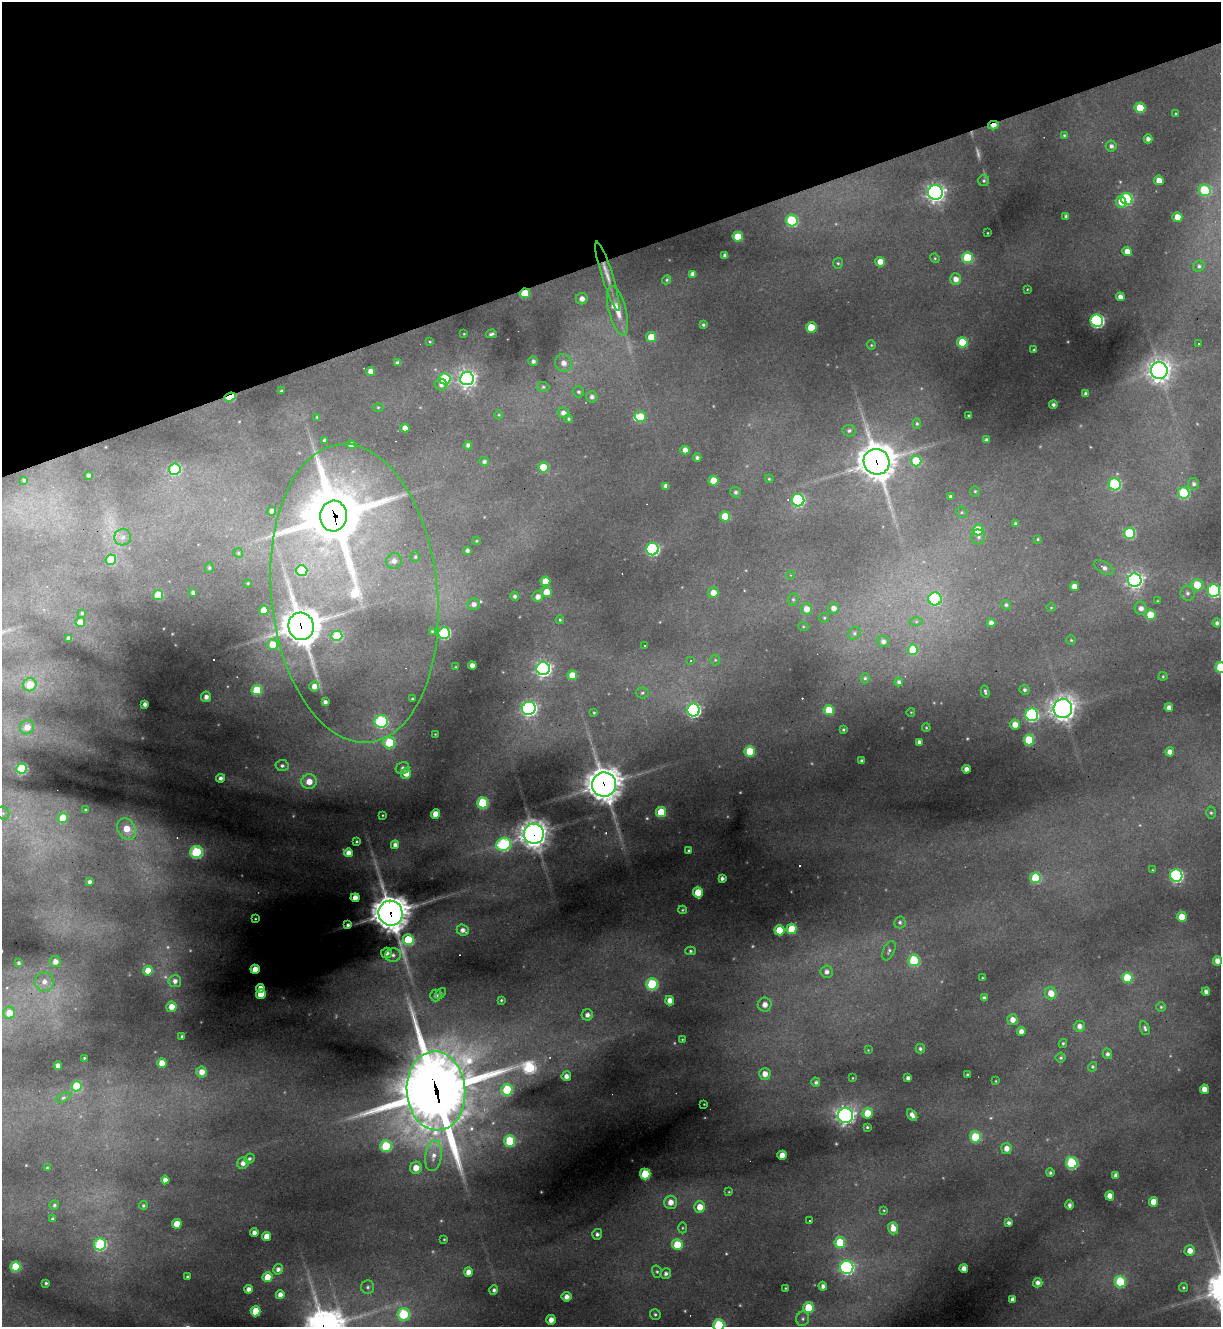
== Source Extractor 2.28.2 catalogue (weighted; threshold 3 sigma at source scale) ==
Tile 3 of 4 x 4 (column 3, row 1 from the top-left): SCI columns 2703-3921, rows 3975-5299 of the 5283 x 5299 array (HDU 1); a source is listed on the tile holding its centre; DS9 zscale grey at full resolution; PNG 1223 x 1329 px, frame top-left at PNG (2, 2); each listed source drawn as its Kron ellipse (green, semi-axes under 4 px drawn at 4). Shown black and unused: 19% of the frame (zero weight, under 3 of 4 exposures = <1% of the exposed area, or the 3 px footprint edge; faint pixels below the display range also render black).
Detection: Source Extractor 2.28.2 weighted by HDU 2 'WHT'; one run over the whole footprint, this tile lists its part. Background 0.287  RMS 0.011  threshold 0.0512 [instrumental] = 3 sigma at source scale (4.5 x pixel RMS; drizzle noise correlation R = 1.50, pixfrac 1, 0.05/0.05 arcsec/px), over >= 5 px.
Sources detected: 398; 12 too faint to see at this stretch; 1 inside a brighter object's white glare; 11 cosmic-ray / hot-pixel residue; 2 long thin detections or spike segments (spike, bleed or trail) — neither listed nor drawn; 5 inside a brighter listed object's ellipse — not listed separately; the other 367 listed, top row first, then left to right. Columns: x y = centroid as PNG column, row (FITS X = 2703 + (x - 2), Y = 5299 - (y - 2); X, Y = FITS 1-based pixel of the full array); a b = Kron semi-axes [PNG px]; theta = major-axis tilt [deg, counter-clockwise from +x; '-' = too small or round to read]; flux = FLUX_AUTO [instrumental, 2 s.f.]
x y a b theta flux
1140 108 5 5 - 37
1176 114 4 4 - 1.5
993 125 5 4 - 9
1064 135 4 4 - 1.4
1148 139 4 4 - 4.9
1111 146 5 5 - 4.1
1159 180 5 4 - 12
984 181 5 5 - 2.1
1205 190 6 5 - 78
935 193 7 7 - 550
1127 199 6 5 - 110
1121 202 6 5 - 12
1066 216 4 3 - 2.8
1177 217 5 5 - 17
792 220 6 5 - 86
987 233 3 2 - 0.78
738 237 5 5 - 32
1127 251 5 4 - 12
725 256 4 4 - 5.3
935 258 5 4 - 1.3
967 258 5 5 - 62
880 262 5 5 - 15
838 263 5 4 - 1.8
1199 266 6 5 - 2.8
693 274 4 4 - 6
607 276 36 5 -73 14
955 279 6 5 - 9.1
667 280 5 4 - 1.6
1027 289 3 2 - 0.81
525 293 5 5 - 37
1120 297 4 4 - 7
582 299 6 5 - 7.4
618 311 25 8 -76 20
1097 321 6 6 - 230
703 325 3 3 - 2
811 328 5 5 - 33
464 334 3 2 - 0.73
491 334 5 3 - 2.5
651 337 5 5 - 27
430 342 3 3 - 1.1
962 342 5 5 - 49
1198 344 3 3 - 3
871 345 4 4 - 1.4
1034 350 3 3 - 1.7
533 361 5 4 - 3.9
398 363 4 4 - 4.7
563 363 9 8 - 10
370 371 4 4 - 9.2
1159 371 8 8 - 840
467 378 7 7 - 540
445 379 6 5 - 65
441 385 6 6 - 5
543 387 6 5 - 2.2
281 391 3 3 - 1.5
578 392 6 5 - 2.6
1086 394 4 4 - 3.6
230 397 6 3 21 65
592 397 6 5 - 4.4
1053 405 4 4 - 3.2
378 407 5 3 - 1.2
563 413 6 5 - 5.9
499 415 4 3 - 0.94
969 416 3 3 - 2.5
317 417 3 3 - 1.1
640 417 5 5 - 28
568 419 4 4 - 1.5
917 423 5 4 - 1.8
405 428 4 4 - 8.1
849 431 6 6 - 3.1
986 440 4 3 - 3.3
324 441 3 3 - 2.7
351 445 4 4 - 7.2
468 445 4 4 - 3.5
685 450 4 4 - 7.1
697 458 4 4 - 3.2
484 461 5 4 - 3.3
916 461 5 5 - 50
877 462 13 12 - 2200
543 467 5 5 - 32
175 469 6 5 - 81
88 475 3 3 - 2.7
769 479 4 3 - 1.3
24 480 3 3 - 1.5
714 481 5 5 - 28
1115 484 6 6 - 100
1194 484 6 5 - 3.5
666 486 4 4 - 5.2
975 491 5 4 - 1.6
736 492 5 5 - 2.9
1184 493 6 5 - 90
950 496 3 3 - 1.8
798 500 6 6 - 150
272 511 4 4 - 5.3
962 512 6 5 - 1.9
333 516 15 13 86 2700
725 516 5 5 - 29
1016 524 4 4 - 3.4
978 530 5 5 - 26
1129 533 5 5 - 81
123 537 8 8 - 6.3
978 537 7 7 - 3.9
1038 539 4 3 - 1.2
476 541 4 4 - 1.3
652 549 6 6 - 180
467 551 4 4 - 3.7
238 553 5 4 - 1.7
415 557 5 5 - 1.9
111 560 5 5 - 41
394 561 8 7 - 6.6
1104 567 11 5 -32 5.7
209 568 5 4 - 1.8
302 570 5 5 - 51
791 575 4 3 - 0.81
1135 580 7 6 - 390
545 581 5 5 - 22
248 583 3 2 - 0.98
1197 585 6 5 - 30
1074 586 4 4 - 9.2
1214 591 6 6 - 150
546 592 5 5 - 17
193 593 4 4 - 3.7
354 593 150 83 -84 500
713 593 5 5 - 12
1187 593 7 7 - 4.1
158 595 5 5 - 46
515 596 4 4 - 3.1
538 597 5 5 - 7.6
793 599 6 5 - 2.2
935 599 6 6 - 110
1158 601 4 4 - 1.1
474 604 6 6 - 5.9
1006 605 5 4 - 2.2
833 608 5 5 - 7.2
1051 608 4 3 - 1
1141 608 7 6 - 6.3
806 609 6 5 - 11
264 610 5 5 - 31
82 613 4 4 - 1.8
1150 615 5 5 - 34
824 618 5 4 - 1.4
560 620 4 4 - 1.5
916 621 6 4 1 2.3
80 622 5 5 - 12
991 623 4 4 - 6
1217 623 4 4 - 3.1
301 626 14 12 -74 2500
803 626 5 3 - 1.1
432 631 4 3 - 1.1
444 633 6 5 - 130
854 633 7 5 49 2.4
337 636 5 5 - 56
69 639 4 4 - 5.1
1071 640 5 4 - 1.3
883 641 6 5 - 4.3
273 644 5 5 - 21
644 645 3 3 - 2.1
913 650 5 5 - 35
715 660 5 5 - 1.7
691 661 4 3 - 1.4
472 666 4 4 - 7.6
456 667 3 2 - 0.84
1220 667 5 5 - 49
543 669 7 6 - 410
572 675 5 5 - 20
1163 676 4 4 - 1.3
865 678 5 4 - 2
899 682 4 4 - 3.5
30 685 7 6 - 24
314 686 5 5 - 8.2
257 690 5 5 - 58
1024 690 5 5 - 2.5
985 692 6 3 -76 2.3
642 693 6 5 - 2.3
206 697 5 5 - 7.1
412 699 3 3 - 1.2
325 702 4 4 - 4.1
145 704 4 4 - 4.7
529 708 7 6 - 370
1063 708 9 9 - 840
1169 708 4 4 - 6.4
693 710 6 6 - 270
829 710 5 5 - 38
911 712 4 3 - 0.82
594 713 4 3 - 1.2
1032 715 6 6 - 170
381 721 6 6 - 150
1015 724 5 5 - 11
27 727 7 7 - 11
926 728 4 3 - 1.4
843 730 4 4 - 1.8
435 734 2 2 - 0.69
1029 740 5 5 - 61
389 742 6 6 - 63
919 742 4 4 - 4.3
750 751 5 5 - 46
1170 752 4 4 - 8.2
862 761 4 3 - 2.9
282 766 6 5 - 3.4
402 768 7 6 - 4.5
22 769 5 5 - 87
966 769 4 4 - 7.5
406 773 5 5 - 15
221 778 4 4 - 4.2
309 782 8 7 - 16
604 785 12 12 - 1900
483 803 5 5 - 84
86 810 4 3 - 1.3
661 812 5 5 - 39
3 813 7 6 - 2.9
1211 813 6 5 - 2
435 814 4 4 - 18
383 815 3 2 - 0.8
63 818 5 5 - 33
127 829 11 9 -59 26
534 834 10 10 - 1200
356 841 3 3 - 1.7
504 844 7 6 - 160
395 845 4 4 - 5.4
689 851 3 3 - 2.3
196 852 6 6 - 120
348 853 4 4 - 8.2
1152 870 4 2 - 0.78
1176 875 6 6 - 210
722 878 4 3 - 3.6
1035 878 5 5 - 58
90 882 4 4 - 3.7
698 892 5 5 - 27
355 898 4 4 - 11
682 910 4 4 - 1.2
391 913 12 12 - 2300
1182 917 5 5 - 27
255 919 3 2 - 0.95
900 922 6 6 - 3.1
348 925 4 4 - 3.1
792 929 5 5 - 37
463 930 6 5 - 6.3
779 930 5 5 - 35
408 940 5 5 - 65
690 951 5 4 - 2.1
889 951 10 5 64 3.5
387 953 5 5 - 5.6
393 955 8 6 11 4.7
914 960 6 5 - 83
1217 961 5 4 - 9.4
55 962 5 5 - 7.8
19 963 4 3 - 2.7
255 969 4 4 - 22
148 971 5 4 - 17
826 972 6 6 - 5.7
983 978 3 2 - 1
1127 978 5 5 - 47
175 981 6 6 - 6.1
44 982 9 9 - 9.7
652 984 6 5 - 110
260 988 4 4 - 13
1206 992 4 4 - 4.5
441 993 6 4 49 1.9
1051 993 6 6 - 14
261 994 5 4 - 30
436 996 6 5 - 5.1
984 998 4 3 - 3.4
501 1000 3 3 - 1.6
670 1001 5 4 - 9.9
765 1005 7 7 - 9.6
171 1007 5 5 - 14
1161 1007 5 5 - 1.7
9 1013 6 6 - 18
587 1015 6 5 - 6
1012 1020 5 5 - 8.8
1079 1026 5 5 - 6.5
1145 1028 7 4 -71 2.7
1021 1031 4 4 - 8.1
182 1036 3 3 - 1.9
682 1039 4 2 - 0.86
1063 1043 4 3 - 1.6
920 1049 4 4 - 2.5
868 1050 4 4 - 0.92
1107 1054 5 4 - 3.5
84 1058 3 2 - 1
1061 1058 5 5 - 2
162 1063 5 4 - 16
58 1066 4 4 - 6.3
1092 1067 5 4 - 1.8
202 1072 5 5 - 11
765 1074 6 6 - 11
967 1075 3 3 - 2.2
566 1076 5 4 - 7.3
853 1078 3 3 - 0.93
908 1078 4 4 - 5
996 1081 4 3 - 1.1
816 1082 5 4 - 3.1
76 1086 5 5 - 44
1204 1089 5 4 - 11
507 1090 6 5 - 69
436 1091 39 29 -85 7200
63 1098 8 4 28 2.9
704 1104 2 2 - 0.69
868 1113 5 5 - 25
912 1115 6 4 -56 5.8
846 1116 7 7 - 510
867 1127 3 3 - 1.5
975 1137 5 5 - 54
510 1141 5 5 - 68
386 1146 6 5 - 79
1006 1148 6 5 - 9.2
782 1155 5 4 - 16
433 1156 15 8 82 13
249 1159 5 5 - 2.8
243 1163 6 5 - 6.7
1072 1163 6 5 - 110
47 1168 3 2 - 0.95
416 1168 6 6 - 15
1050 1173 4 4 - 2.2
645 1174 5 5 - 60
1116 1175 4 4 - 4
165 1180 4 4 - 8.5
729 1192 4 3 - 1
1110 1196 5 4 - 11
671 1202 6 6 - 11
1154 1202 5 4 - 18
54 1205 5 5 - 2.4
143 1205 4 4 - 2.3
1069 1205 5 3 - 3.6
700 1207 5 5 - 17
884 1210 4 3 - 1
53 1218 4 3 - 1.8
810 1221 3 2 - 1.3
1009 1223 4 4 - 3.6
177 1224 5 4 - 23
682 1228 5 3 - 1.5
893 1228 6 5 - 12
254 1233 4 4 - 6.3
597 1234 5 5 - 3.5
267 1236 4 4 - 15
444 1239 4 3 - 1.2
840 1243 5 5 - 44
100 1244 6 6 - 120
677 1244 5 5 - 33
1190 1251 5 5 - 11
15 1266 5 5 - 51
847 1267 6 6 - 240
278 1269 5 5 - 5.1
964 1269 4 4 - 8.1
468 1272 5 4 - 11
657 1272 6 5 - 2.1
666 1273 5 5 - 3.8
187 1277 3 3 - 2.1
267 1277 5 5 - 23
1120 1281 6 5 - 62
46 1283 3 3 - 1.6
1038 1283 4 4 - 5.4
823 1286 4 4 - 4.8
368 1287 7 6 - 3.5
1184 1287 4 4 - 1.6
785 1288 3 2 - 0.9
249 1289 4 4 - 6.2
494 1290 5 4 - 3.3
280 1295 4 4 - 8.1
566 1297 5 5 - 7.8
1012 1300 4 4 - 5.1
808 1307 5 5 - 39
255 1311 5 5 - 38
403 1314 6 6 - 82
655 1314 5 5 - 2.3
803 1319 7 6 - 3.4
551 1320 5 5 - 9.8
719 1325 6 5 - 110
Overlapping masked pixels (flux is a lower limit): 12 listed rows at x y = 993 125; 607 276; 525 293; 230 397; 877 462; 333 516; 354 593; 301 626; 604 785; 534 834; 391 913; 436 1091
Isophote crosses this tile's border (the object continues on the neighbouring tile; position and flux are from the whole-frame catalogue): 3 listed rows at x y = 1214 591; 1220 667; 719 1325
Unlisted compact peaks at least as high as the median listed source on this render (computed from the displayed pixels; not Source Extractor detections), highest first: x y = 1212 1282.